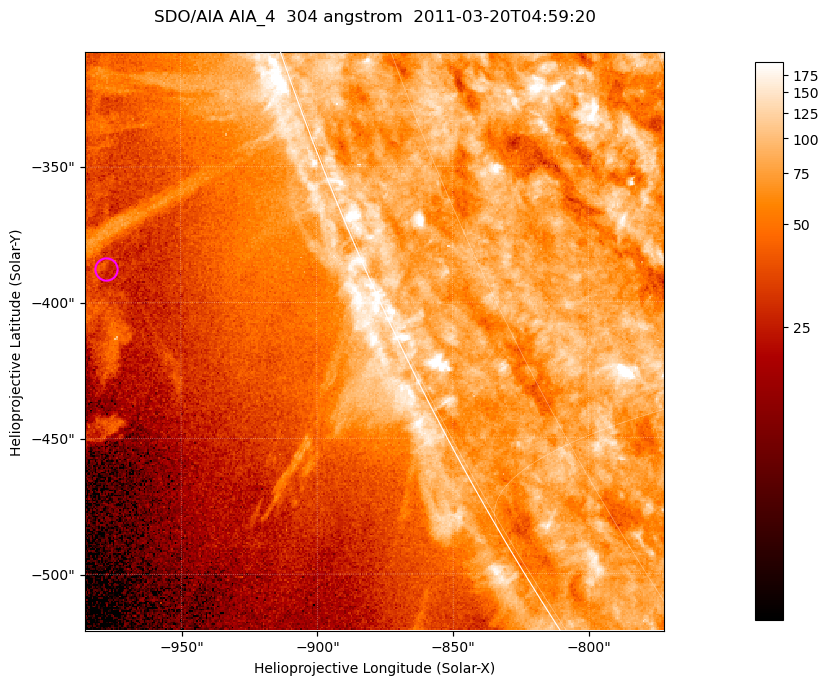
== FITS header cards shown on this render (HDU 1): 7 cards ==
TELESCOP= 'SDO/AIA '           / For AIA: SDO/AIA
INSTRUME= 'AIA_4   '           / For AIA: AIA_ATA1, AIA_ATA2, AIA_ATA3 or AIA_AT
WAVELNTH=                  304 / [angstrom] Wavelength
WAVEUNIT= 'angstrom'           / Wavelength unit: angstrom
DATE-OBS= '2011-03-20T04:59:20.124' / [ISO] Date when observation started; ISO 8
CTYPE1  = 'HPLN-TAN'           / CTYPE1; Typically HPLN
CTYPE2  = 'HPLT-TAN'           / CTYPE2; Typically HPLT

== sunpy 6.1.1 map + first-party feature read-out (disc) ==
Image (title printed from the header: SDO/AIA AIA_4  304 angstrom  2011-03-20T04:59:20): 355 x 355 px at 0.6 arcsec/px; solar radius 964 arcsec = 1606 px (partial field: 0.7% of the solar disc is inside the frame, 45% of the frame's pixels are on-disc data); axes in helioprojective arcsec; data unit not stated in the header (colour bar unlabelled)
Orientation: roll -0.132 deg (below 1 deg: not rotated)
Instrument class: DISC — disc imager (sunpy class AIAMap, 304 A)
Bright regions (active regions / flare kernels): reference = the on-disc median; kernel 3 px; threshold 5 sigma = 105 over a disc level ~78.8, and >= 1.15x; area >= 126 px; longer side >= 4 px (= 2.4 arcsec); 0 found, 0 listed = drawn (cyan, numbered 1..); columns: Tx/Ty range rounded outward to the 2 arcsec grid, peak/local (2 s.f.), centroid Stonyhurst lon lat
Off-limb structures (1.02-1.3 R_sun): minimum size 63 px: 9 found; the strongest spans PA ~110..115 deg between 1.05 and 1.11 R_sun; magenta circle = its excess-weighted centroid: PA ~110 deg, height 1.09 R_sun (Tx ~-978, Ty ~-388 arcsec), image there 1.6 x the reference